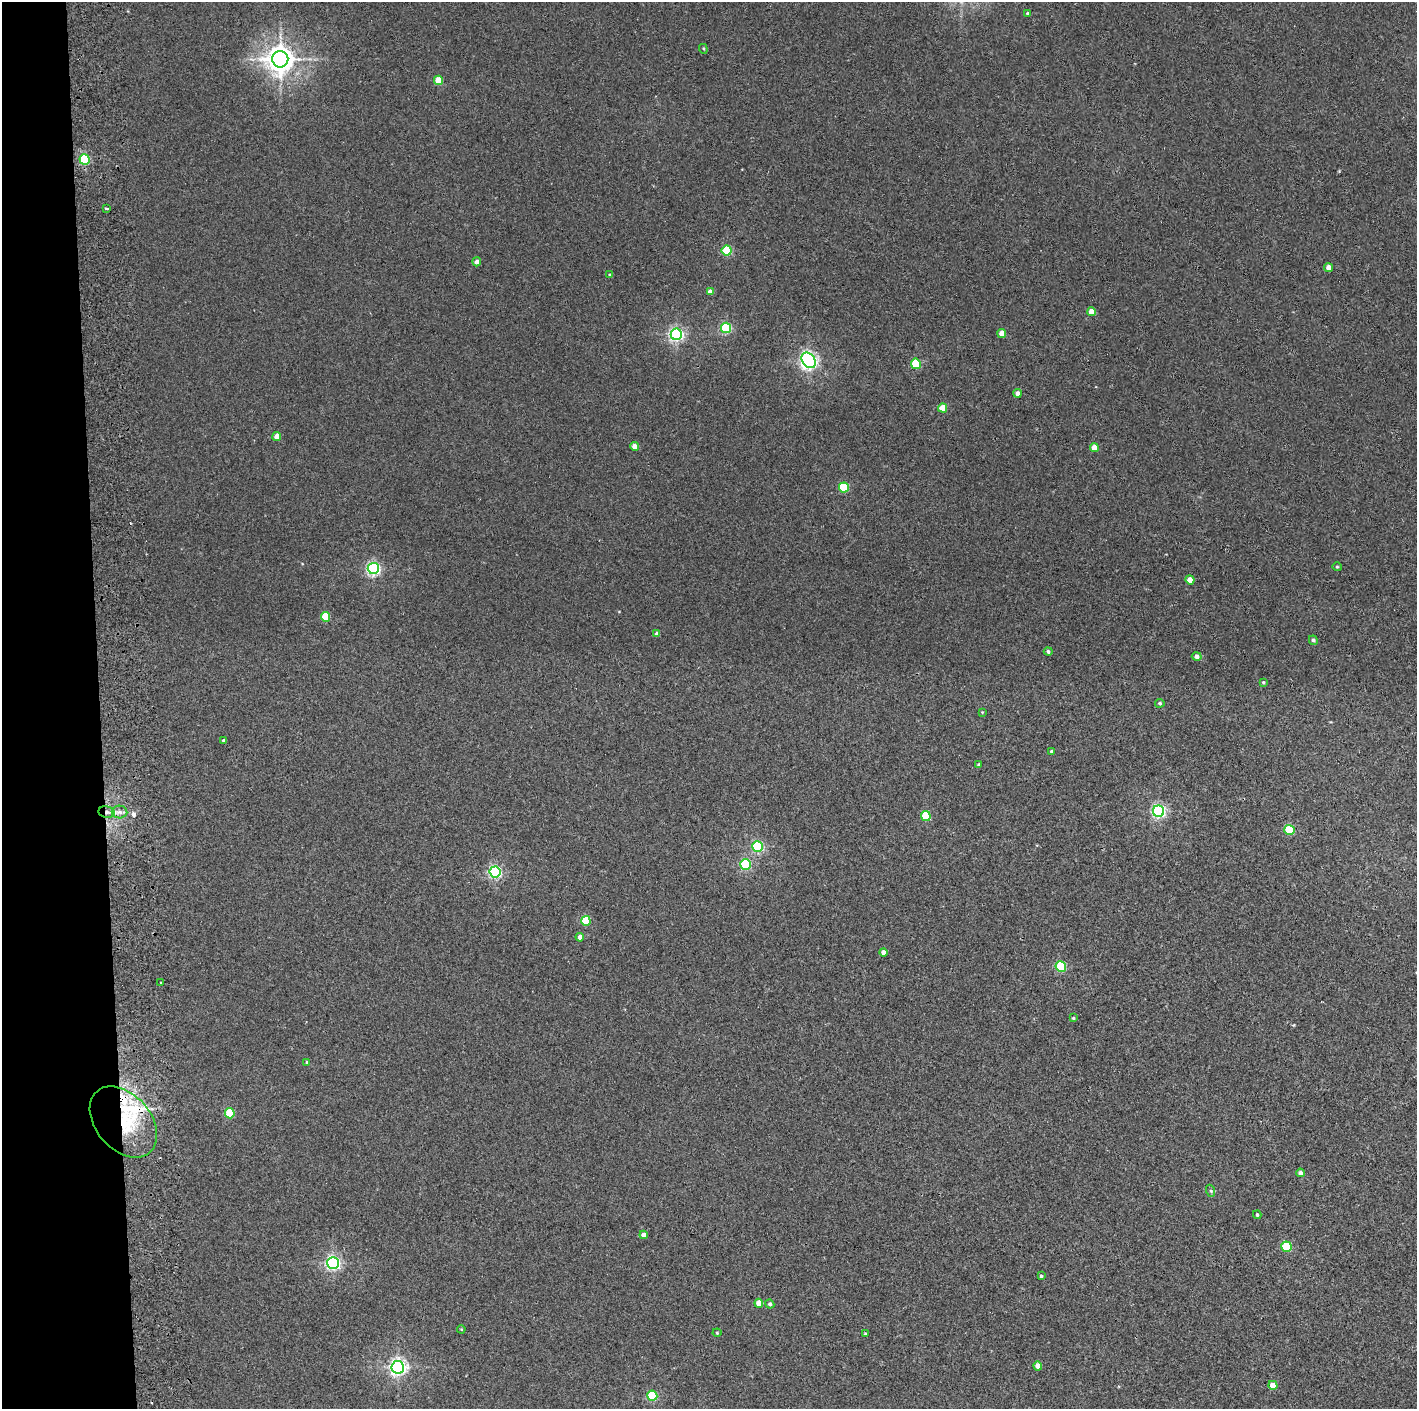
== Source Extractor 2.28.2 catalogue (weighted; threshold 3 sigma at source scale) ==
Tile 4 of 3 x 3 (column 1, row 2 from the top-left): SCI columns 60-1474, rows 1410-2816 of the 4361 x 4228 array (HDU 1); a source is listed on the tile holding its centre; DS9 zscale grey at full resolution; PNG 1419 x 1411 px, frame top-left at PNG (2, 2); each listed source drawn as its Kron ellipse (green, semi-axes under 4 px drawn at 4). Shown black and unused: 7% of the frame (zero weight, under 2 of 3 exposures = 3% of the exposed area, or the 3 px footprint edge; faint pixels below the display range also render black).
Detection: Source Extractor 2.28.2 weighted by HDU 2 'WHT'; one run over the whole footprint, this tile lists its part. Background 0.0355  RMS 0.0063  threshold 0.0283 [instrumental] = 3 sigma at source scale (4.5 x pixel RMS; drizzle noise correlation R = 1.50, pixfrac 1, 0.05/0.05 arcsec/px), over >= 5 px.
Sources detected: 74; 2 cosmic-ray / hot-pixel residue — neither listed nor drawn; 2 inside a brighter listed object's ellipse — not listed separately; the other 70 listed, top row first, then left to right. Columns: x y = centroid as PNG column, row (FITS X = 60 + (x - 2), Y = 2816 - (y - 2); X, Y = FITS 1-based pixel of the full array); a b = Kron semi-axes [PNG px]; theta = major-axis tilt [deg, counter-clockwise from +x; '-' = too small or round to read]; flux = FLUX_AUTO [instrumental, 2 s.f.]
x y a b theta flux
1028 14 4 4 - 1.3
703 49 5 4 - 0.69
280 59 8 8 - 760
438 80 5 4 - 15
85 159 5 5 - 48
107 208 3 2 - 0.99
727 250 5 5 - 32
477 262 4 4 - 3.4
1329 268 4 4 - 5.7
610 275 4 3 - 0.88
710 291 4 4 - 3.7
1092 312 4 4 - 7.6
726 328 5 5 - 58
1002 333 4 4 - 7.4
676 334 5 5 - 150
809 360 8 6 -54 240
916 364 5 5 - 29
1017 393 4 4 - 3.1
943 408 4 4 - 10
277 437 4 4 - 7
635 446 4 4 - 6.9
1094 447 4 4 - 7.3
844 487 5 5 - 36
1337 567 4 4 - 0.75
373 568 5 5 - 130
1190 580 4 4 - 7.7
326 617 5 4 - 24
657 634 4 4 - 1.9
1313 640 5 4 - 1.2
1048 651 4 4 - 1.2
1197 656 5 4 - 2.9
1263 682 4 4 - 0.74
1160 703 5 4 - 0.99
982 712 4 3 - 0.48
223 740 4 3 - 0.69
1052 751 3 3 - 1.1
979 765 4 4 - 1.1
1158 811 6 5 - 130
107 812 8 6 -11 2.8
119 812 8 6 -1 2.6
926 816 5 5 - 28
1290 830 5 5 - 25
757 846 5 5 - 66
745 864 5 5 - 63
495 872 5 5 - 110
586 921 5 4 - 26
580 937 4 4 - 3.8
884 952 4 4 - 4
1061 966 5 5 - 50
161 983 4 2 - 0.58
1073 1018 4 3 - 0.63
307 1062 4 3 - 0.62
230 1113 5 5 - 28
123 1122 41 27 -50 44
1301 1173 4 4 - 3
1211 1191 6 4 -71 0.8
1257 1215 4 4 - 0.98
644 1235 4 4 - 4.1
1287 1247 5 5 - 37
333 1263 6 5 - 150
1041 1276 4 4 - 0.9
759 1303 4 4 - 11
770 1304 4 4 - 1.4
461 1329 4 3 - 0.51
717 1333 4 4 - 0.64
865 1334 3 3 - 0.91
1038 1366 4 4 - 6.2
398 1367 6 6 - 230
1273 1385 5 4 - 8.3
652 1396 5 5 - 38
Overlapping masked pixels (flux is a lower limit): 2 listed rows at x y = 107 812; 123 1122